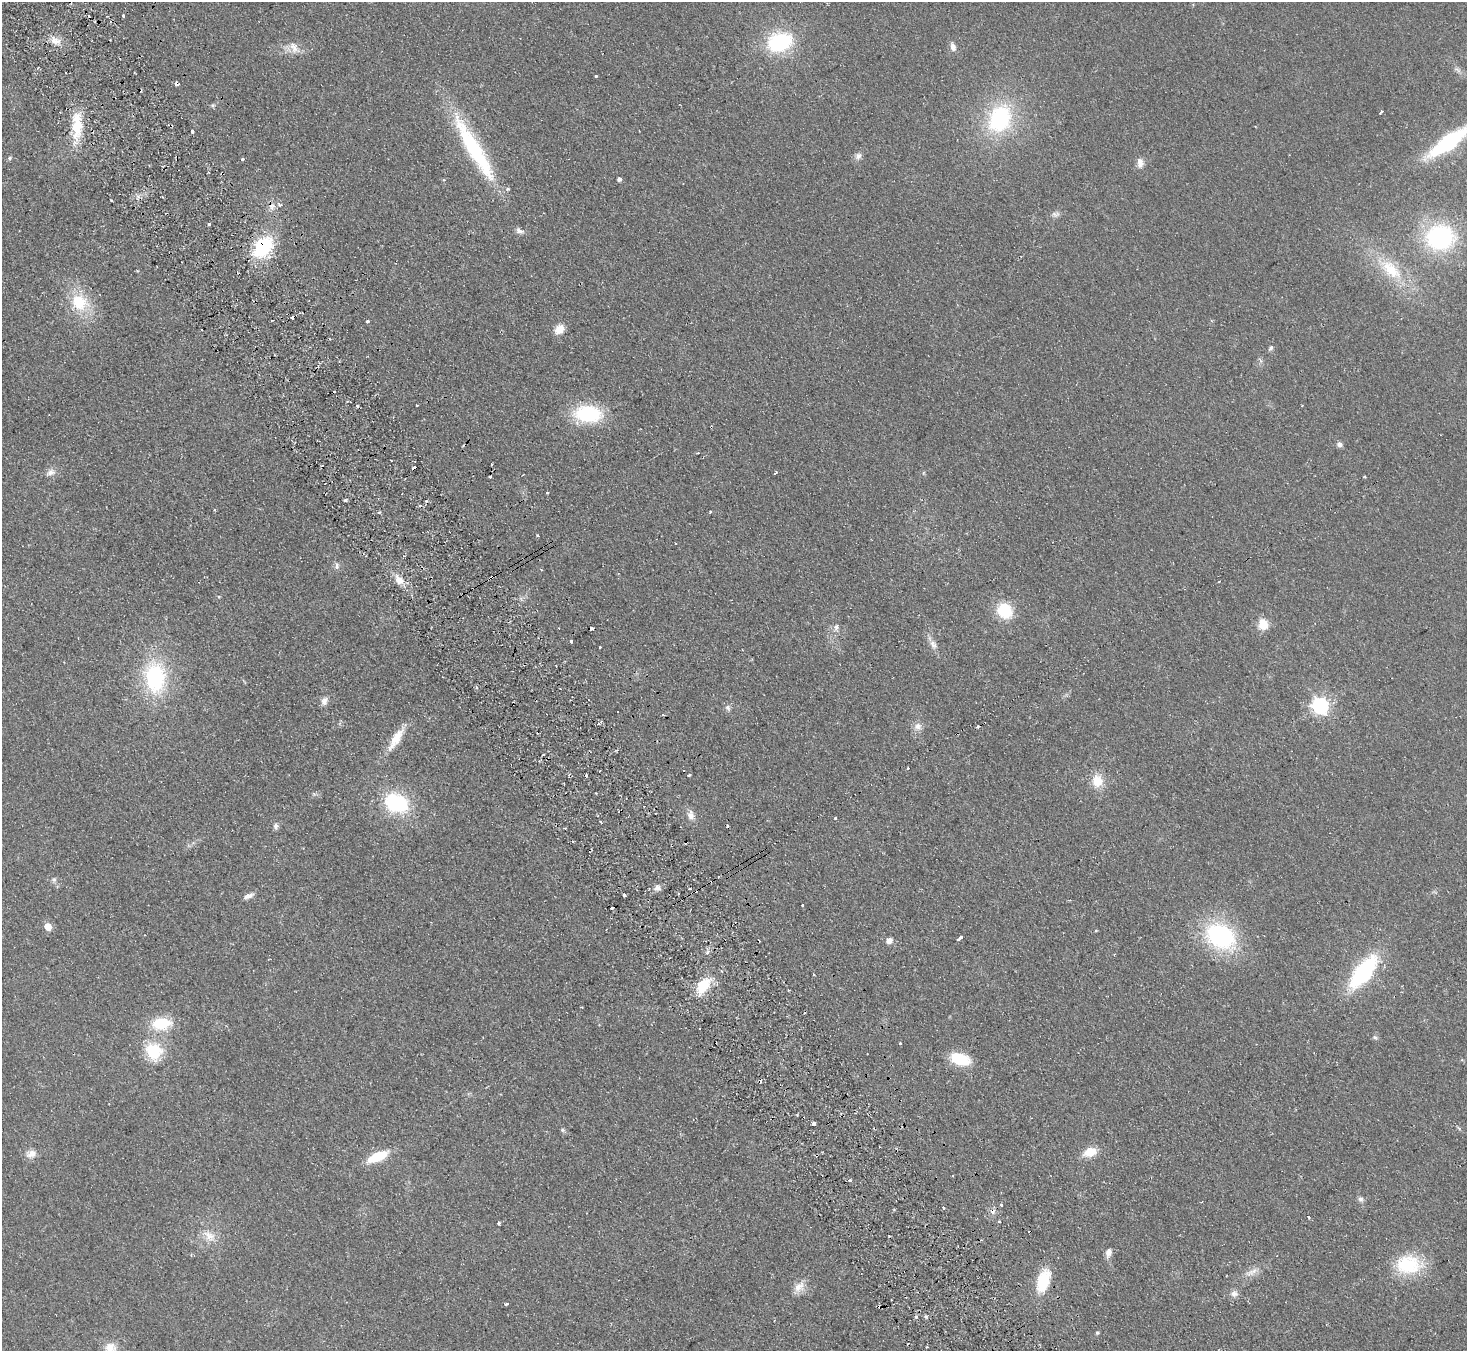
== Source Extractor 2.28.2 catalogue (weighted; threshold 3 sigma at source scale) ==
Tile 11 of 4 x 4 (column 3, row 3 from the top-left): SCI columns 2980-4444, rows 1543-2891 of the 5958 x 5920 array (HDU 1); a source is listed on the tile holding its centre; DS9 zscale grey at full resolution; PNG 1469 x 1353 px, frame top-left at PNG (2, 2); no overlay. Shown black and unused: <1% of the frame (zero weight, under 2 of 3 exposures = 3% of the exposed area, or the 3 px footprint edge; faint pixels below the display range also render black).
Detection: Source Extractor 2.28.2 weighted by HDU 2 'WHT'; one run over the whole footprint, this tile lists its part. Background 0.106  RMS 0.013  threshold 0.0605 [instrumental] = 3 sigma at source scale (4.5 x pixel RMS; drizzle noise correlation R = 1.50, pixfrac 1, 0.05/0.05 arcsec/px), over >= 5 px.
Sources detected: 133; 16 cosmic-ray / hot-pixel residue — not listed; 3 inside a brighter listed object's ellipse — not listed separately; the other 114 listed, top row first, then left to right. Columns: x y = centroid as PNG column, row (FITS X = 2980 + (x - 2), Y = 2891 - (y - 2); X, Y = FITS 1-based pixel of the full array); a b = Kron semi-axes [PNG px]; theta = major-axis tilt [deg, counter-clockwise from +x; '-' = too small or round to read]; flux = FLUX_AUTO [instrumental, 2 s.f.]
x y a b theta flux
123 15 3 3 - 1.7
55 41 14 9 -18 12
780 42 24 18 17 110
293 47 19 8 -66 11
953 47 12 7 -74 6.6
1457 69 7 4 -19 3.1
596 76 3 3 - 1.7
176 84 4 4 - 6.1
213 105 6 4 17 2
1381 112 5 3 - 2.4
1000 119 30 23 64 130
77 126 34 12 89 45
192 131 3 3 - 5.4
1449 142 39 12 36 150
474 148 85 16 -60 140
858 156 9 8 - 5.8
9 158 6 4 29 2.4
242 159 3 3 - 9.1
1140 162 13 8 -79 9.4
619 179 4 4 - 4.7
111 200 3 2 - 1.9
272 206 9 9 - 7
1056 214 10 7 13 5
209 224 3 3 - 3.5
519 231 12 6 -22 5.6
1440 237 25 22 5 180
263 247 22 13 48 92
1391 270 33 18 -42 55
79 302 20 17 -42 50
367 321 3 3 - 5
559 329 13 9 42 14
1271 348 7 5 61 3.1
417 405 3 3 - 2.2
588 414 26 15 -6 100
1340 444 7 6 - 4.9
698 453 4 2 - 1.1
492 464 3 3 - 3.8
414 468 4 3 - 9
50 472 12 8 25 7.8
775 473 4 2 - 1.8
1365 477 5 2 - 1.3
547 492 3 3 - 1.4
345 500 4 4 - 1.8
215 510 3 3 - 1.7
711 512 3 3 - 3.3
538 535 3 2 - 2.1
337 566 9 6 76 4.6
399 580 12 9 -37 12
1219 581 3 2 - 2.5
219 597 4 3 - 1.2
1005 611 15 13 -51 52
1263 624 12 10 -78 21
836 627 11 6 75 5.3
592 629 4 3 - 14
571 641 3 3 - 7.1
933 644 13 8 -56 8.2
600 647 3 2 - 3.4
155 678 33 22 -87 130
324 701 11 7 71 6.7
1320 706 7 6 - 420
728 708 8 7 - 4.1
599 723 4 4 - 3.7
918 726 11 10 - 8.4
396 739 34 10 58 25
908 768 3 3 - 1.1
586 775 3 3 - 4.7
689 775 3 3 - 3
1097 781 16 13 -86 23
396 803 31 23 -26 85
691 815 13 9 -81 8.9
835 818 3 3 - 1.5
275 826 8 6 89 4.1
54 879 7 6 - 3
657 888 9 8 - 6.7
689 889 2 2 - 1.4
624 895 3 3 - 9.7
249 896 14 6 25 6
802 906 3 3 - 2.9
48 927 5 5 - 25
1096 930 4 3 - 1.2
1221 936 32 23 -28 170
960 937 5 3 - 24
889 941 5 5 - 13
707 952 6 4 60 3
1363 972 30 13 52 160
703 986 19 12 56 36
161 1024 18 12 6 48
1375 1037 6 4 -2 2.2
900 1043 3 3 - 2.6
154 1051 24 22 -58 49
960 1059 22 13 -17 41
814 1124 4 4 - 11
562 1130 6 5 - 2.2
1090 1152 12 8 19 26
32 1153 12 9 12 11
377 1157 18 8 25 51
850 1180 3 3 - 5.1
1361 1199 8 7 - 4
1001 1205 3 3 - 2.1
943 1208 3 3 - 5.1
992 1211 7 7 - 5.3
999 1221 3 3 - 2.9
499 1223 4 3 - 2.3
209 1236 19 12 -39 17
1109 1252 11 7 76 7.1
1408 1265 33 23 -2 69
1253 1271 17 6 26 9.8
1043 1281 28 14 72 44
799 1287 17 11 47 13
1234 1293 9 8 - 6.2
506 1304 4 3 - 4.4
915 1317 3 3 - 9.1
1097 1333 5 4 - 1.9
110 1348 16 15 - 16
Overlapping masked pixels (flux is a lower limit): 5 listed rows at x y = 176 84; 272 206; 263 247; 414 468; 992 1211
Isophote crosses this tile's border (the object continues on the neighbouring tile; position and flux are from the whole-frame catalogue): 2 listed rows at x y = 1449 142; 110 1348